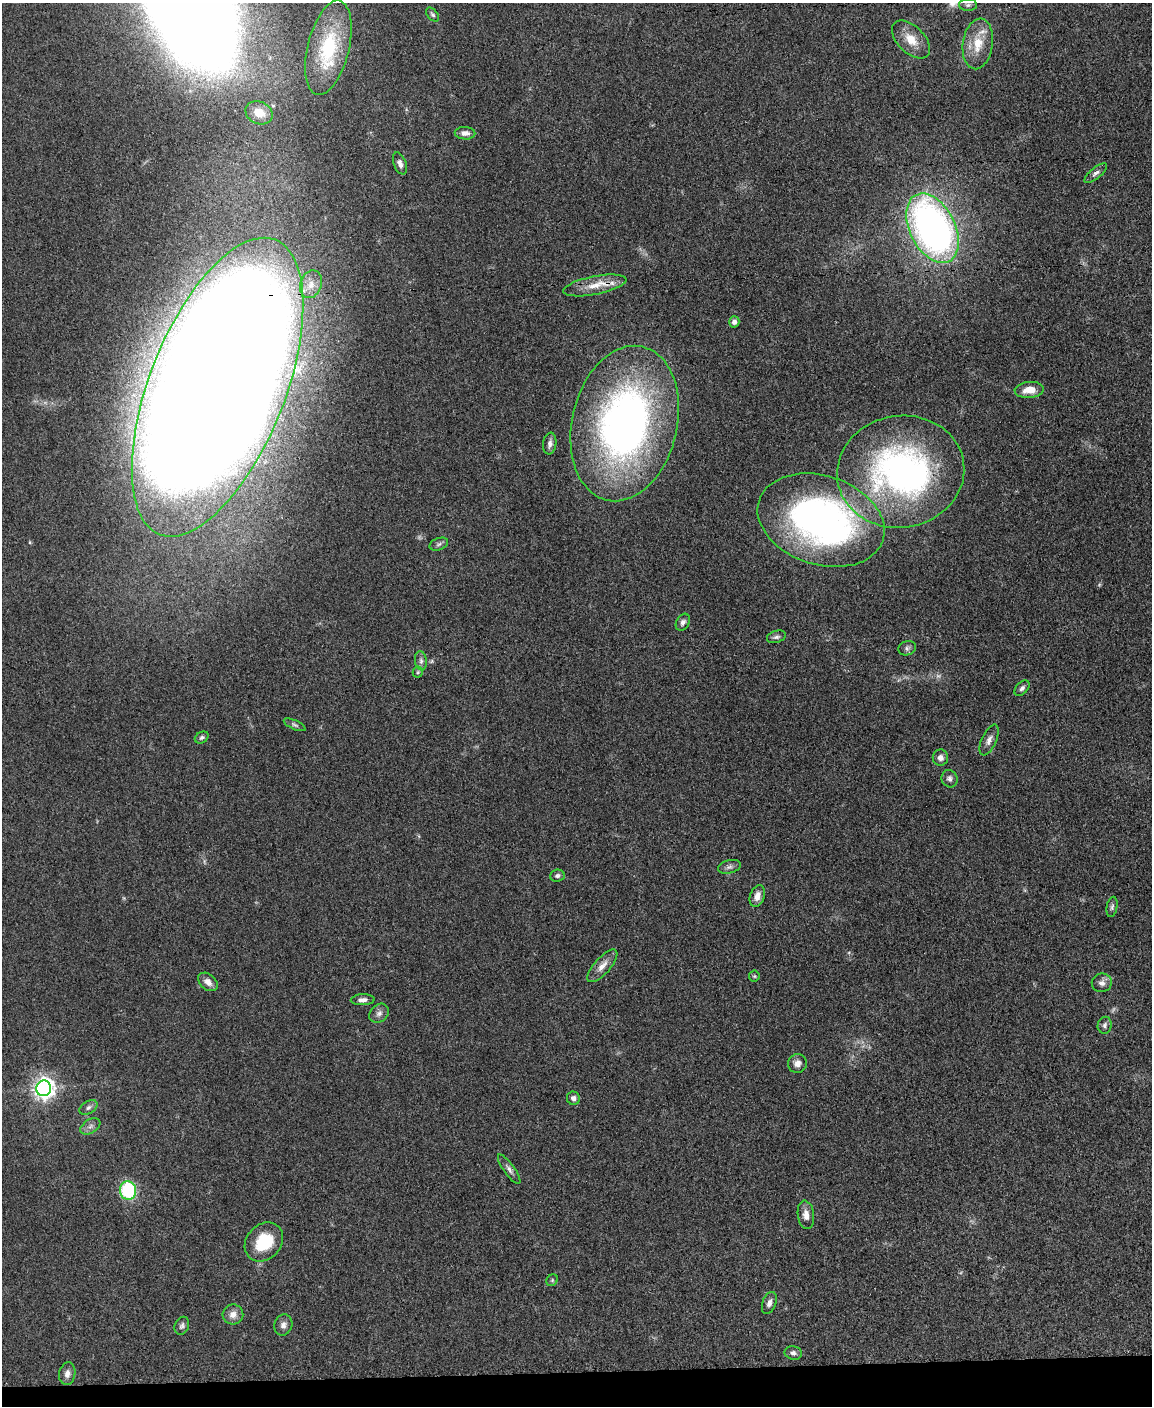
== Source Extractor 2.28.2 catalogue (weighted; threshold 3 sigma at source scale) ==
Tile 10 of 4 x 3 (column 2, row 3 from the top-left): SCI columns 1155-2304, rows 246-1649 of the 4611 x 4593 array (HDU 1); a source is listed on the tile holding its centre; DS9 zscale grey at full resolution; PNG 1154 x 1408 px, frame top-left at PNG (2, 3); each listed source drawn as its Kron ellipse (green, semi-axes under 4 px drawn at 4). Shown black and unused: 2% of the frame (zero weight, under 3 of 5 exposures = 1% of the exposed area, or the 3 px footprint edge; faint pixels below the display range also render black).
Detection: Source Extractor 2.28.2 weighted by HDU 2 'WHT'; one run over the whole footprint, this tile lists its part. Background 0.0653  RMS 0.0062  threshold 0.0278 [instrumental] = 3 sigma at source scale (4.5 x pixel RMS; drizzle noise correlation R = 1.50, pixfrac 1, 0.05/0.05 arcsec/px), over >= 5 px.
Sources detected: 63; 2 too faint to see at this stretch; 1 inside a brighter object's white glare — neither listed nor drawn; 2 inside a brighter listed object's ellipse — not listed separately; the other 58 listed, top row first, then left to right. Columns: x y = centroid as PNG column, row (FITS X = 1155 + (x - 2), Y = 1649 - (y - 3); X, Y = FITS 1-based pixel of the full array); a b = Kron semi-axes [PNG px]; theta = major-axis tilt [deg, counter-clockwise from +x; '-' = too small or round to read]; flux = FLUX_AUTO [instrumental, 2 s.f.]
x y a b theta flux
968 5 9 5 1 1.7
432 15 8 5 -48 1.3
911 40 23 13 -45 11
978 44 25 15 82 15
328 48 48 20 76 44
259 113 14 11 -26 7.9
465 133 10 6 -4 3.2
400 163 11 6 -69 2.9
1096 173 14 5 39 2.4
932 228 37 22 -64 290
311 284 14 10 69 6.9
595 285 32 9 11 11
734 322 6 5 - 2.4
217 387 158 68 69 5000
1029 390 14 8 4 8
625 423 79 52 77 320
550 444 11 6 82 2.8
901 472 64 56 10 210
821 520 65 44 -18 270
439 544 10 6 21 1.8
683 622 9 6 61 2.3
776 637 10 6 17 1.8
907 648 9 7 17 2
421 661 9 6 -81 2.1
418 672 5 5 - 0.99
1022 688 9 6 47 1.9
295 725 12 4 -25 1.5
202 737 7 5 32 1.5
989 740 17 7 65 3.8
940 758 8 7 - 3
950 779 9 8 - 2.2
729 867 11 6 15 2.3
557 876 7 6 - 1.6
757 896 11 7 72 4.6
1112 907 10 5 79 1.6
602 966 20 8 48 5.7
754 976 5 5 - 0.85
208 982 11 7 -41 3.9
1102 983 10 9 - 3.3
363 1000 12 5 2 2.6
379 1013 11 8 42 3
1105 1025 8 7 - 2
797 1063 9 9 - 4
44 1088 8 7 - 390
573 1098 7 6 - 2.4
88 1107 10 6 32 2.2
90 1126 11 6 32 2.6
509 1169 18 5 -54 2.7
128 1190 9 8 - 45
806 1215 14 8 -82 4.8
264 1242 21 17 47 24
552 1280 6 5 - 1
769 1303 11 7 70 3
233 1314 10 10 - 4.6
283 1325 11 9 71 3.2
182 1326 9 7 67 1.9
793 1353 8 6 -12 2.1
67 1374 11 8 81 3.5
Overlapping masked pixels (flux is a lower limit): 3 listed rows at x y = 595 285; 217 387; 625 423